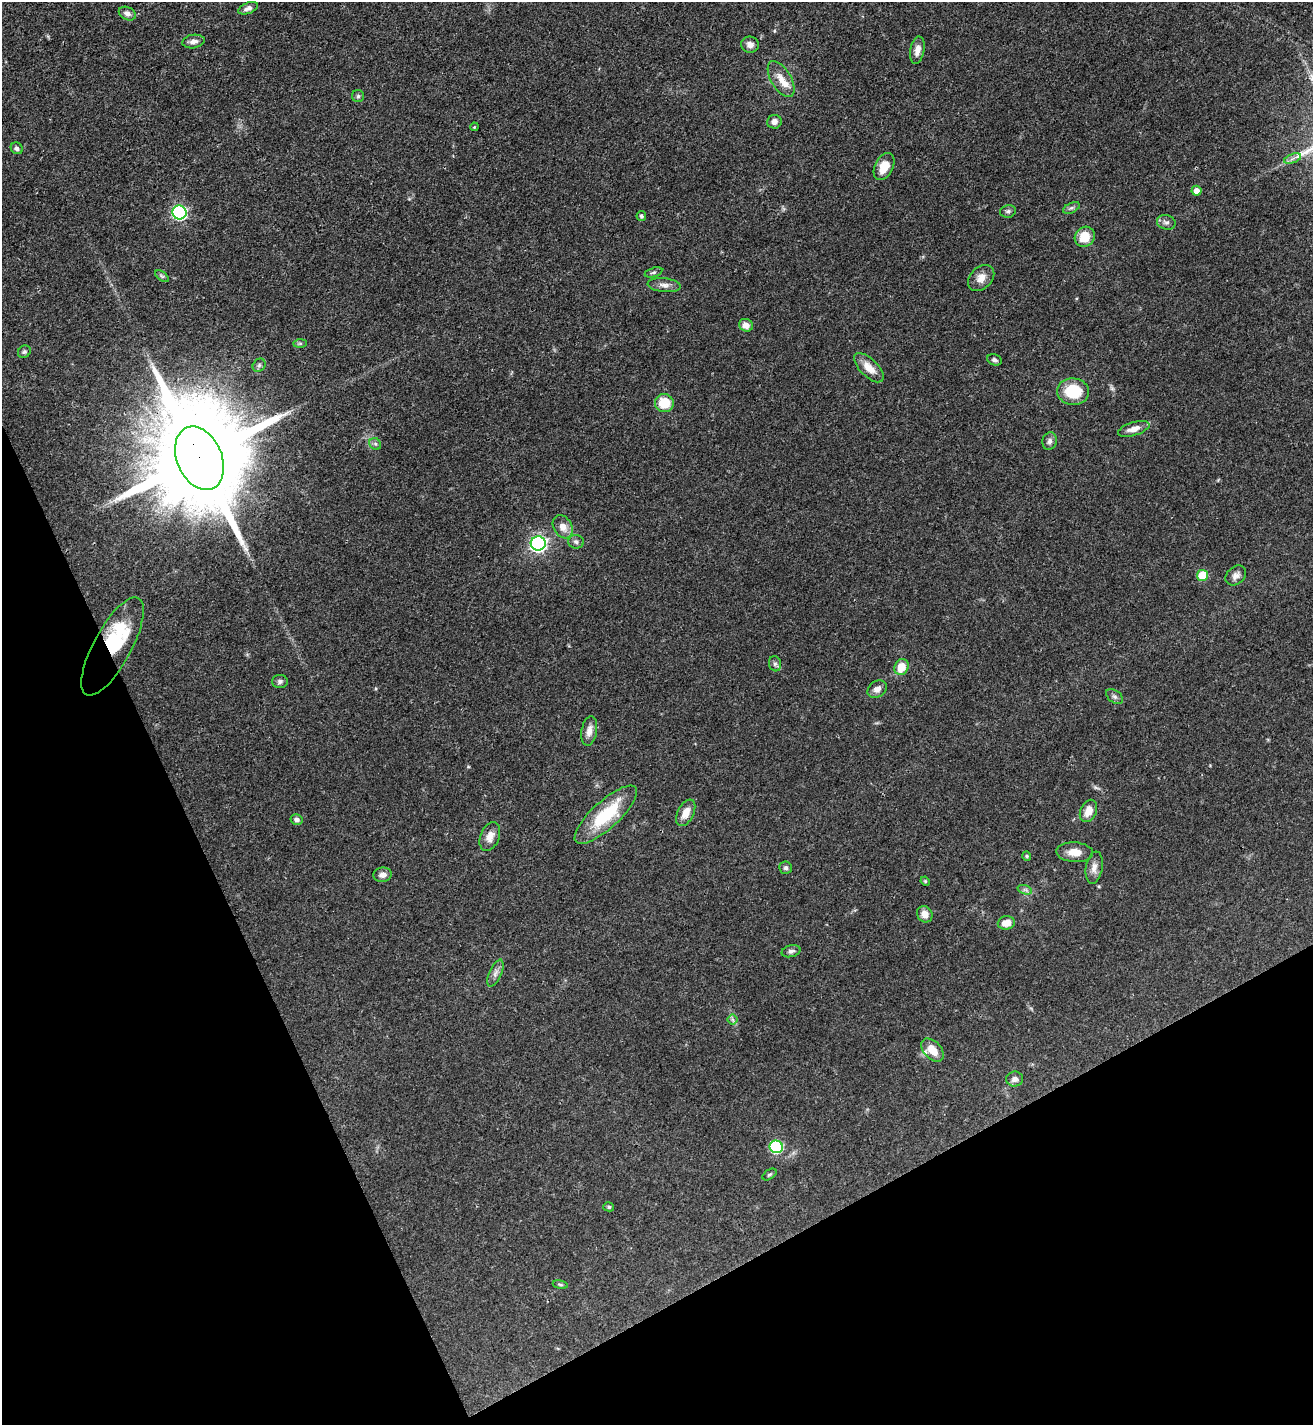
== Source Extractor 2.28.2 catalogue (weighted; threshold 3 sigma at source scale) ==
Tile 14 of 4 x 4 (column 2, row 4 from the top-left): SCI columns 1468-2778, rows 5-1427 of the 5689 x 5699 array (HDU 1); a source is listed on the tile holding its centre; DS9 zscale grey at full resolution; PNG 1315 x 1427 px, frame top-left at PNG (2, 2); each listed source drawn as its Kron ellipse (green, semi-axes under 4 px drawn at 4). Shown black and unused: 24% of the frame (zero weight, under 3 of 4 exposures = <1% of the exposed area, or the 3 px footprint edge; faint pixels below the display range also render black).
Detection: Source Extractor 2.28.2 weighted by HDU 2 'WHT'; one run over the whole footprint, this tile lists its part. Background 0.0601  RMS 0.0038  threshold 0.0171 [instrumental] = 3 sigma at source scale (4.5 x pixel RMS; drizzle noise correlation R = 1.50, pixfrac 1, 0.05/0.05 arcsec/px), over >= 5 px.
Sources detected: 73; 1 inside a brighter object's white glare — neither listed nor drawn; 2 inside a brighter listed object's ellipse — not listed separately; the other 70 listed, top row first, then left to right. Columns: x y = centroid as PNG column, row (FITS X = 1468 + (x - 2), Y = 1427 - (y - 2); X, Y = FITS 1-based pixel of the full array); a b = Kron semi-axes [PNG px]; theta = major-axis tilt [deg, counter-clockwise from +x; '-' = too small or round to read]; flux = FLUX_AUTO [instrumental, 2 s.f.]
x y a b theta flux
248 8 10 5 21 1.6
127 14 9 6 -26 1.5
193 41 11 6 9 1.8
750 45 9 8 - 2.1
917 50 14 7 79 2.6
781 79 20 10 -59 4.4
358 96 6 6 - 0.79
774 122 7 7 - 1.9
474 127 4 3 - 0.35
17 148 6 5 - 0.86
1293 158 9 4 19 1.2
884 167 14 9 63 5.8
1196 191 5 5 - 2.7
1071 208 9 5 26 0.89
1008 211 8 6 11 0.92
179 212 7 7 - 70
641 216 5 5 - 0.71
1166 222 9 7 -15 1.4
1085 237 11 9 45 7.3
654 272 9 4 17 0.82
162 276 8 4 -37 0.68
981 278 15 10 45 3.5
664 285 17 7 -7 2.1
746 325 7 6 - 2.6
300 343 7 4 1 0.7
24 352 7 6 - 0.81
994 360 7 5 -23 0.92
259 365 7 6 - 0.9
869 368 19 9 -45 4.6
1073 392 16 13 -5 15
664 403 9 9 - 8.7
1134 429 16 6 17 2.9
1050 441 9 7 77 1.4
375 444 6 5 - 0.81
199 458 33 22 -67 11000
563 527 12 9 -58 3.5
576 542 8 6 -3 1.1
538 543 7 7 - 110
1202 575 5 5 - 13
1236 575 11 8 41 2
112 646 55 19 61 30
775 664 8 6 -74 1
902 667 8 7 - 6.3
280 681 8 6 0 1.1
877 689 10 8 34 2.2
1115 697 10 6 -36 1.1
589 731 15 7 80 2.8
1088 811 11 8 65 4.2
686 813 14 8 63 3.9
606 815 40 13 43 21
297 819 6 5 - 1.5
490 837 15 9 68 3.4
1075 852 18 10 -3 4.6
1027 856 5 4 - 0.44
786 868 6 6 - 0.9
1094 868 16 8 81 2.7
382 875 9 7 7 1.9
925 881 5 4 - 0.38
1025 890 7 4 -18 0.87
925 914 8 7 - 3.4
1006 923 8 6 9 4
791 951 9 6 14 1.2
495 973 14 6 66 1.8
732 1020 5 5 - 0.79
933 1050 14 8 -47 5.2
1015 1079 8 7 - 1.8
776 1147 6 6 - 42
769 1175 8 4 35 0.67
609 1207 5 4 - 0.6
560 1285 8 4 -9 0.63
Overlapping masked pixels (flux is a lower limit): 2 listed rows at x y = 199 458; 112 646